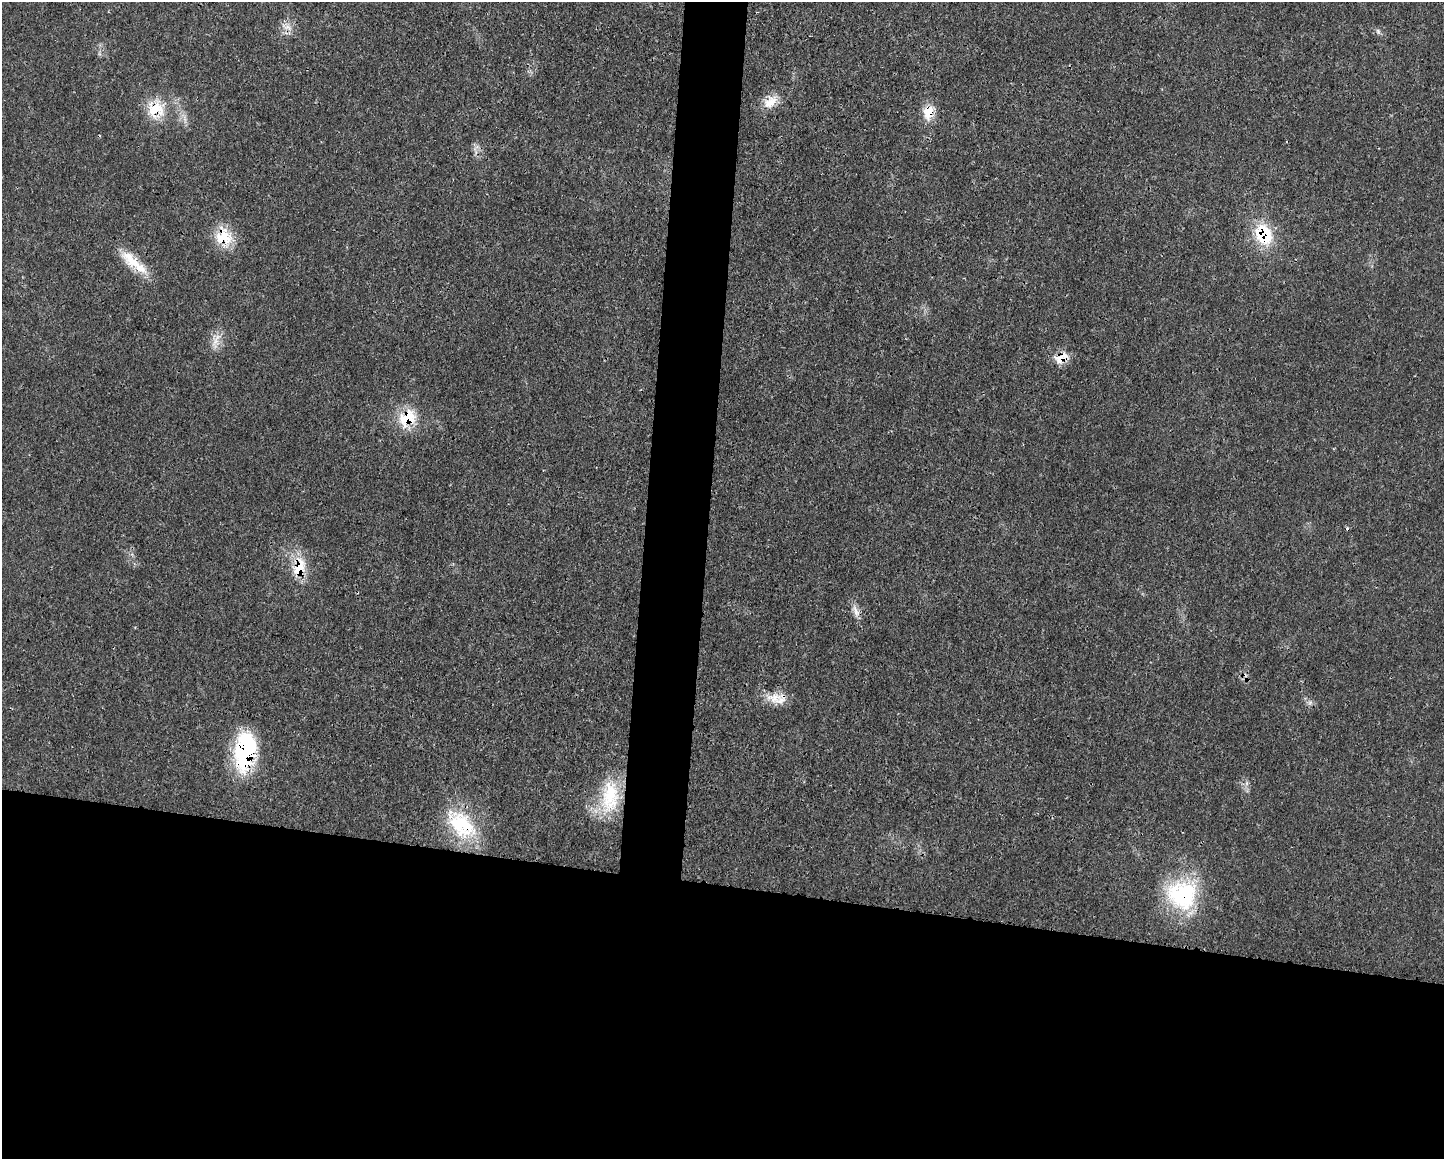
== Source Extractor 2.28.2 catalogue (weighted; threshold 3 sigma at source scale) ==
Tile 11 of 3 x 4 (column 2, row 4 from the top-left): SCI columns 1570-3011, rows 12-1168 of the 4684 x 4651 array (HDU 1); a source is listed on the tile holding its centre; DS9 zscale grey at full resolution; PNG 1446 x 1161 px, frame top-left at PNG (2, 2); no overlay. Shown black and unused: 27% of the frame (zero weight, under 3 of 4 exposures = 1% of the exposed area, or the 3 px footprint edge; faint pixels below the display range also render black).
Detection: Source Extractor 2.28.2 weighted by HDU 2 'WHT'; one run over the whole footprint, this tile lists its part. Background 0.0218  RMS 0.0024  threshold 0.0109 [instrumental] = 3 sigma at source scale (4.5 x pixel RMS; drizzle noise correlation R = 1.50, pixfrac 1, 0.05/0.05 arcsec/px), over >= 5 px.
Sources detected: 21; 1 inside a brighter listed object's ellipse — not listed separately; the other 20 listed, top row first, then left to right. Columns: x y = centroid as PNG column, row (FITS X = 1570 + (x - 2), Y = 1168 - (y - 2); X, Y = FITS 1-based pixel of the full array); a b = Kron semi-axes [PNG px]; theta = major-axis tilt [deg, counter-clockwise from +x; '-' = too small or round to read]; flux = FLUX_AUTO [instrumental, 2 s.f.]
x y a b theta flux
287 27 13 6 -8 1.5
1378 31 8 4 -82 0.45
770 102 21 13 42 3.7
156 109 26 24 1 7.9
928 112 18 12 76 4.5
1263 234 26 21 84 11
223 237 25 18 -1 7.2
134 262 39 13 -38 6.9
216 341 16 9 63 2.3
1061 358 21 11 30 3.5
407 418 29 21 42 8.1
299 567 28 16 75 6.8
856 611 20 6 -71 1.8
775 698 25 14 3 4.3
1310 702 7 5 45 0.58
245 751 46 23 82 24
1247 783 7 4 -90 0.6
610 797 47 23 85 15
461 824 48 28 -44 17
1182 895 41 39 -13 23
Overlapping masked pixels (flux is a lower limit): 11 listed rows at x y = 156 109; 928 112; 1263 234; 223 237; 1061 358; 407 418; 299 567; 775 698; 245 751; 461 824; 1182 895